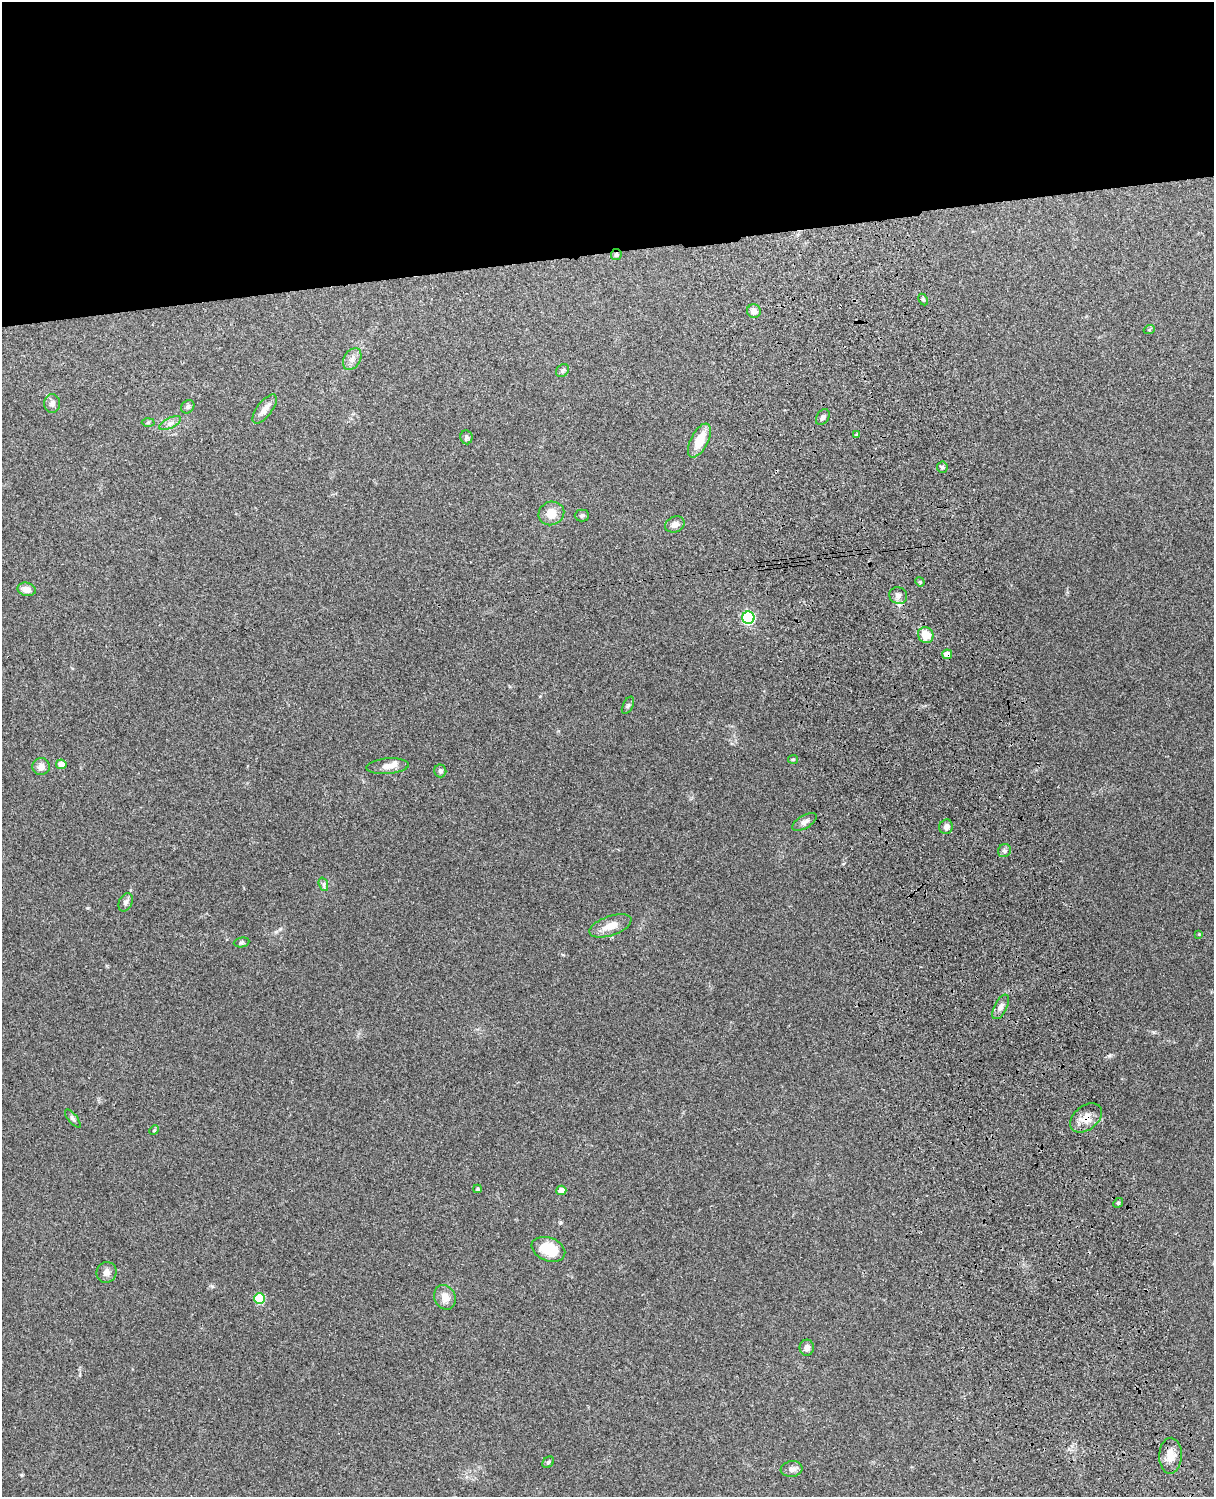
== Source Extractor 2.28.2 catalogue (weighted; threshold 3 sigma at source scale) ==
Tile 2 of 4 x 3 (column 2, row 1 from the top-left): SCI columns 1331-2542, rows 3156-4650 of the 5087 x 4927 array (HDU 1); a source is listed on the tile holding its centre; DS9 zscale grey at full resolution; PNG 1216 x 1499 px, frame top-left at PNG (2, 2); each listed source drawn as its Kron ellipse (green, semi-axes under 4 px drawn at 4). Shown black and unused: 17% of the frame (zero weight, under 3 of 4 exposures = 6% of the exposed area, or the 3 px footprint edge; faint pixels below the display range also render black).
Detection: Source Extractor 2.28.2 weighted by HDU 2 'WHT'; one run over the whole footprint, this tile lists its part. Background 0.209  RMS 0.0082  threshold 0.0369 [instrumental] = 3 sigma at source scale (4.5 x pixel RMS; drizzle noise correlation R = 1.50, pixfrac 1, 0.05/0.05 arcsec/px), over >= 5 px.
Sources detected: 55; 1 inside a brighter listed object's ellipse — not listed separately; the other 54 listed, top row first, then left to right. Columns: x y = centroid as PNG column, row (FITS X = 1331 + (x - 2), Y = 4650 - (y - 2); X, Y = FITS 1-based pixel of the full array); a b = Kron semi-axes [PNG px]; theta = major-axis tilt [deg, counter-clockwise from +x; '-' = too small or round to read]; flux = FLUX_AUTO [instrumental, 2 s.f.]
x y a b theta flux
616 255 5 5 - 1.8
923 299 6 4 -64 1.2
754 311 7 6 - 5
1149 330 5 3 - 0.88
352 359 12 8 58 4.5
562 371 7 5 45 1.8
52 404 9 8 - 3.3
188 407 7 6 - 1.7
265 409 17 7 52 6.3
823 417 9 6 58 2.3
148 422 6 4 2 1.2
170 423 12 5 25 3.2
857 434 3 3 - 1.3
466 437 7 6 - 2.2
699 440 18 8 62 14
942 467 6 5 - 1.5
551 513 13 11 23 9.3
582 515 7 6 - 1.9
675 524 10 7 22 4.9
920 582 5 4 - 0.88
27 589 9 6 -13 5.9
898 596 9 8 - 3.7
748 618 6 6 - 100
926 635 8 7 - 12
947 654 5 5 - 6.5
628 705 9 5 63 1.6
793 759 5 4 - 0.89
61 764 5 5 - 6.4
388 766 21 8 4 6.8
41 767 9 8 - 5
440 771 6 6 - 1.9
804 822 14 6 31 3.5
946 827 7 6 - 3.3
1004 851 7 6 - 2.1
323 884 7 4 -71 1.7
126 902 9 6 65 2.6
610 926 22 9 19 11
1199 934 4 4 - 0.67
242 942 8 5 7 1.4
1001 1007 13 6 63 4.1
1086 1118 18 12 39 10
73 1119 11 4 -51 2
154 1130 5 4 - 0.9
478 1189 4 4 - 0.89
561 1190 5 5 - 6.1
1118 1203 5 4 - 1
548 1249 17 11 -22 24
106 1272 10 9 - 4.2
445 1297 12 10 -65 7.5
259 1299 5 5 - 40
807 1348 8 7 - 4.1
1170 1456 18 11 88 9
548 1462 6 5 - 1.6
792 1469 11 8 9 3.7
Overlapping masked pixels (flux is a lower limit): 3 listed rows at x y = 616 255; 947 654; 1086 1118
Unlisted compact peaks at least as high as the median listed source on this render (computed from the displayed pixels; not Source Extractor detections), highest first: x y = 212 1286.